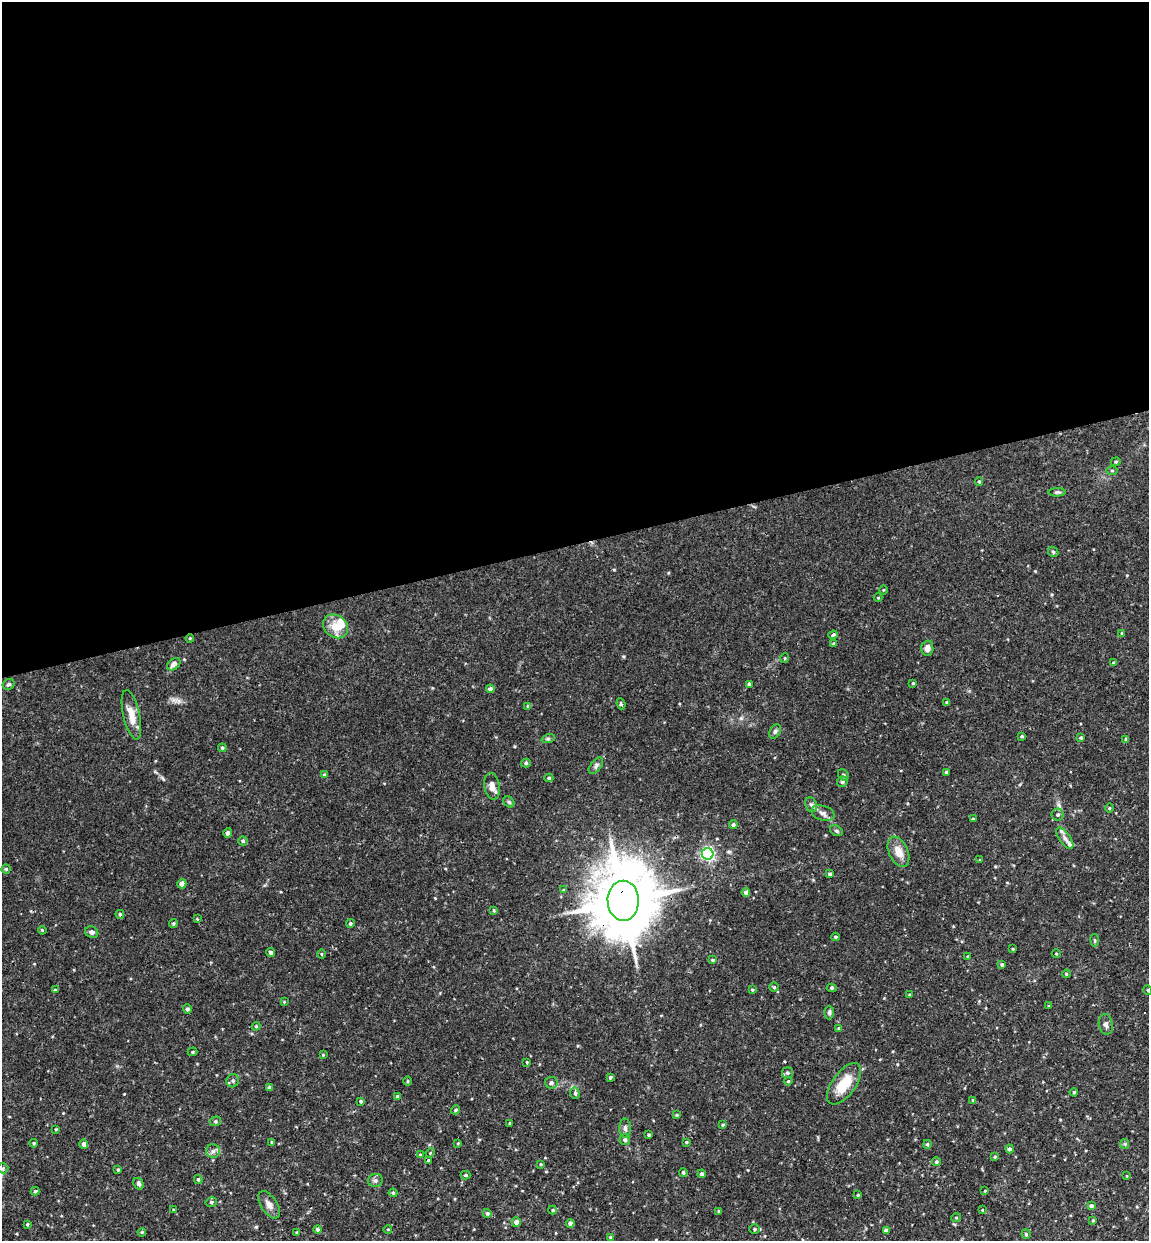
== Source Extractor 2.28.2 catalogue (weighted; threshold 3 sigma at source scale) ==
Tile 2 of 4 x 4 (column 2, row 1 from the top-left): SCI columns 1303-2449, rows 3777-5015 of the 5012 x 5072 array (HDU 1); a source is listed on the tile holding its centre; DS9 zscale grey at full resolution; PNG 1151 x 1243 px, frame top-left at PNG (2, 2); each listed source drawn as its Kron ellipse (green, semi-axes under 4 px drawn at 4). Shown black and unused: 44% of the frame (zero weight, under 3 of 4 exposures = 6% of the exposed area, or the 3 px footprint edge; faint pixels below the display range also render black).
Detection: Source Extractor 2.28.2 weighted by HDU 2 'WHT'; one run over the whole footprint, this tile lists its part. Background 0.0283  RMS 0.0033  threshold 0.0147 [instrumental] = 3 sigma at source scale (4.5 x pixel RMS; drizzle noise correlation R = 1.50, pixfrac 1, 0.05/0.05 arcsec/px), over >= 5 px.
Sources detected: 166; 1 cosmic-ray / hot-pixel residue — neither listed nor drawn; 3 inside a brighter listed object's ellipse — not listed separately; the other 162 listed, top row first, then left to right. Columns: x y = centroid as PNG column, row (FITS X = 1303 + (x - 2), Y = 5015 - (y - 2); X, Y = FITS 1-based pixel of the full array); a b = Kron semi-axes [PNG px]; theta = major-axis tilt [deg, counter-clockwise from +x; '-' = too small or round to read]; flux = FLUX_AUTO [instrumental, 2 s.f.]
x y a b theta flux
1116 462 5 4 - 0.39
1112 471 6 4 0 0.38
979 481 4 4 - 0.36
1057 492 8 4 2 0.59
1053 552 6 4 -46 0.44
883 590 4 3 - 0.26
878 598 4 3 - 0.27
336 626 13 11 -39 4.9
1122 633 4 3 - 0.3
833 635 5 3 - 0.5
190 638 4 3 - 0.29
834 644 4 3 - 0.47
927 648 7 6 - 1.6
785 658 5 3 - 0.27
1113 663 4 3 - 0.38
174 664 7 5 41 1.3
913 683 3 3 - 0.34
9 684 6 5 - 0.72
749 684 3 3 - 0.65
490 689 4 4 - 0.86
946 702 3 3 - 0.31
621 704 6 3 -67 0.38
528 706 4 4 - 0.51
131 715 25 8 -77 4.3
775 732 8 5 62 0.8
1022 736 4 3 - 0.42
1081 738 3 3 - 0.46
548 739 7 4 18 0.53
1126 739 4 3 - 0.38
222 748 4 3 - 0.48
526 763 5 4 - 0.55
596 766 9 5 51 0.81
946 772 3 3 - 0.44
324 775 4 3 - 0.35
843 775 6 5 - 0.5
549 778 4 4 - 0.49
842 782 5 5 - 0.81
492 786 13 7 -80 2.2
509 802 6 5 - 0.52
811 805 7 6 - 0.81
1110 808 4 3 - 0.29
823 813 12 7 -18 1.5
1058 815 6 6 - 0.7
973 819 4 3 - 0.53
733 825 4 4 - 0.7
836 831 7 5 -30 0.53
228 833 5 4 - 0.83
1065 838 12 5 -55 1.4
243 841 4 4 - 0.54
898 852 16 9 -66 3.7
708 854 6 6 - 70
980 860 4 2 - 0.23
6 869 4 4 - 0.36
830 874 4 3 - 0.73
182 884 4 4 - 2.2
563 890 4 3 - 0.34
746 892 4 4 - 1
623 901 20 15 -89 2900
494 910 4 3 - 0.32
120 914 4 4 - 0.54
197 919 3 3 - 0.23
173 923 4 3 - 0.45
350 923 4 4 - 0.61
42 930 4 3 - 0.3
92 932 7 5 -23 1
836 937 4 3 - 0.49
1095 940 6 3 -82 0.43
1013 949 3 2 - 0.28
270 952 4 4 - 0.7
321 954 4 3 - 0.31
1056 954 4 3 - 0.25
968 956 4 3 - 0.26
713 960 3 3 - 0.37
1002 965 4 4 - 0.62
1066 974 4 3 - 0.32
774 987 4 4 - 0.42
832 988 5 4 - 0.52
55 990 4 4 - 0.38
752 990 3 3 - 0.32
1148 990 5 3 - 0.29
910 995 3 3 - 0.46
284 1002 4 4 - 0.27
1049 1006 3 3 - 0.47
187 1009 5 4 - 0.74
829 1012 7 5 90 0.66
1106 1024 10 7 -80 1.1
256 1026 4 4 - 0.35
839 1028 4 3 - 0.36
193 1052 5 4 - 0.48
323 1055 3 3 - 0.25
527 1062 4 3 - 0.32
787 1073 5 5 - 0.65
610 1077 4 4 - 0.49
233 1081 7 6 - 0.72
407 1081 4 3 - 0.34
788 1081 4 4 - 0.41
551 1083 6 6 - 1
844 1084 24 11 54 8.3
269 1088 4 3 - 0.85
1074 1092 4 4 - 0.4
575 1093 6 4 -76 0.62
397 1096 4 3 - 0.46
973 1100 4 4 - 0.43
361 1101 4 3 - 0.51
455 1110 5 4 - 0.51
676 1115 4 4 - 0.34
215 1121 6 4 22 0.51
510 1123 3 3 - 0.35
723 1125 4 3 - 0.34
625 1128 9 6 -89 0.94
56 1129 4 3 - 0.28
649 1135 3 3 - 0.41
625 1140 5 5 - 0.88
272 1142 3 3 - 0.43
686 1142 4 3 - 0.43
34 1143 4 3 - 0.42
458 1143 3 2 - 0.24
84 1144 4 4 - 1.2
927 1144 4 3 - 0.41
1125 1144 5 4 - 0.42
1010 1149 4 4 - 0.93
213 1151 7 6 - 1.1
430 1153 5 4 - 0.3
420 1154 4 2 - 0.24
995 1157 4 3 - 0.36
428 1160 4 3 - 0.36
936 1162 4 4 - 0.47
541 1164 3 3 - 0.28
3 1168 5 5 - 0.45
118 1170 4 3 - 0.39
683 1172 4 3 - 0.55
702 1174 4 4 - 0.74
465 1175 5 4 - 0.54
1127 1176 4 2 - 0.23
198 1179 4 3 - 0.45
375 1180 7 6 - 0.81
139 1184 6 4 -59 0.77
35 1191 4 4 - 0.44
985 1191 3 2 - 0.23
393 1193 4 4 - 0.41
858 1195 3 3 - 0.31
211 1202 6 4 15 0.61
269 1205 15 8 -56 2
1091 1206 4 4 - 1.1
174 1210 4 4 - 0.36
553 1210 4 4 - 0.35
982 1210 3 2 - 0.22
719 1211 3 3 - 0.4
487 1213 4 4 - 0.59
956 1218 5 3 - 0.26
1093 1220 3 3 - 0.31
516 1222 4 4 - 1.6
570 1223 4 4 - 1.1
27 1224 3 3 - 0.31
317 1229 4 4 - 0.69
388 1229 4 3 - 0.22
755 1229 5 4 - 0.49
886 1230 4 4 - 1
142 1232 4 3 - 0.33
297 1233 4 3 - 0.47
1026 1234 4 4 - 0.48
610 1237 3 3 - 0.32
Overlapping masked pixels (flux is a lower limit): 1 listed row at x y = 623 901